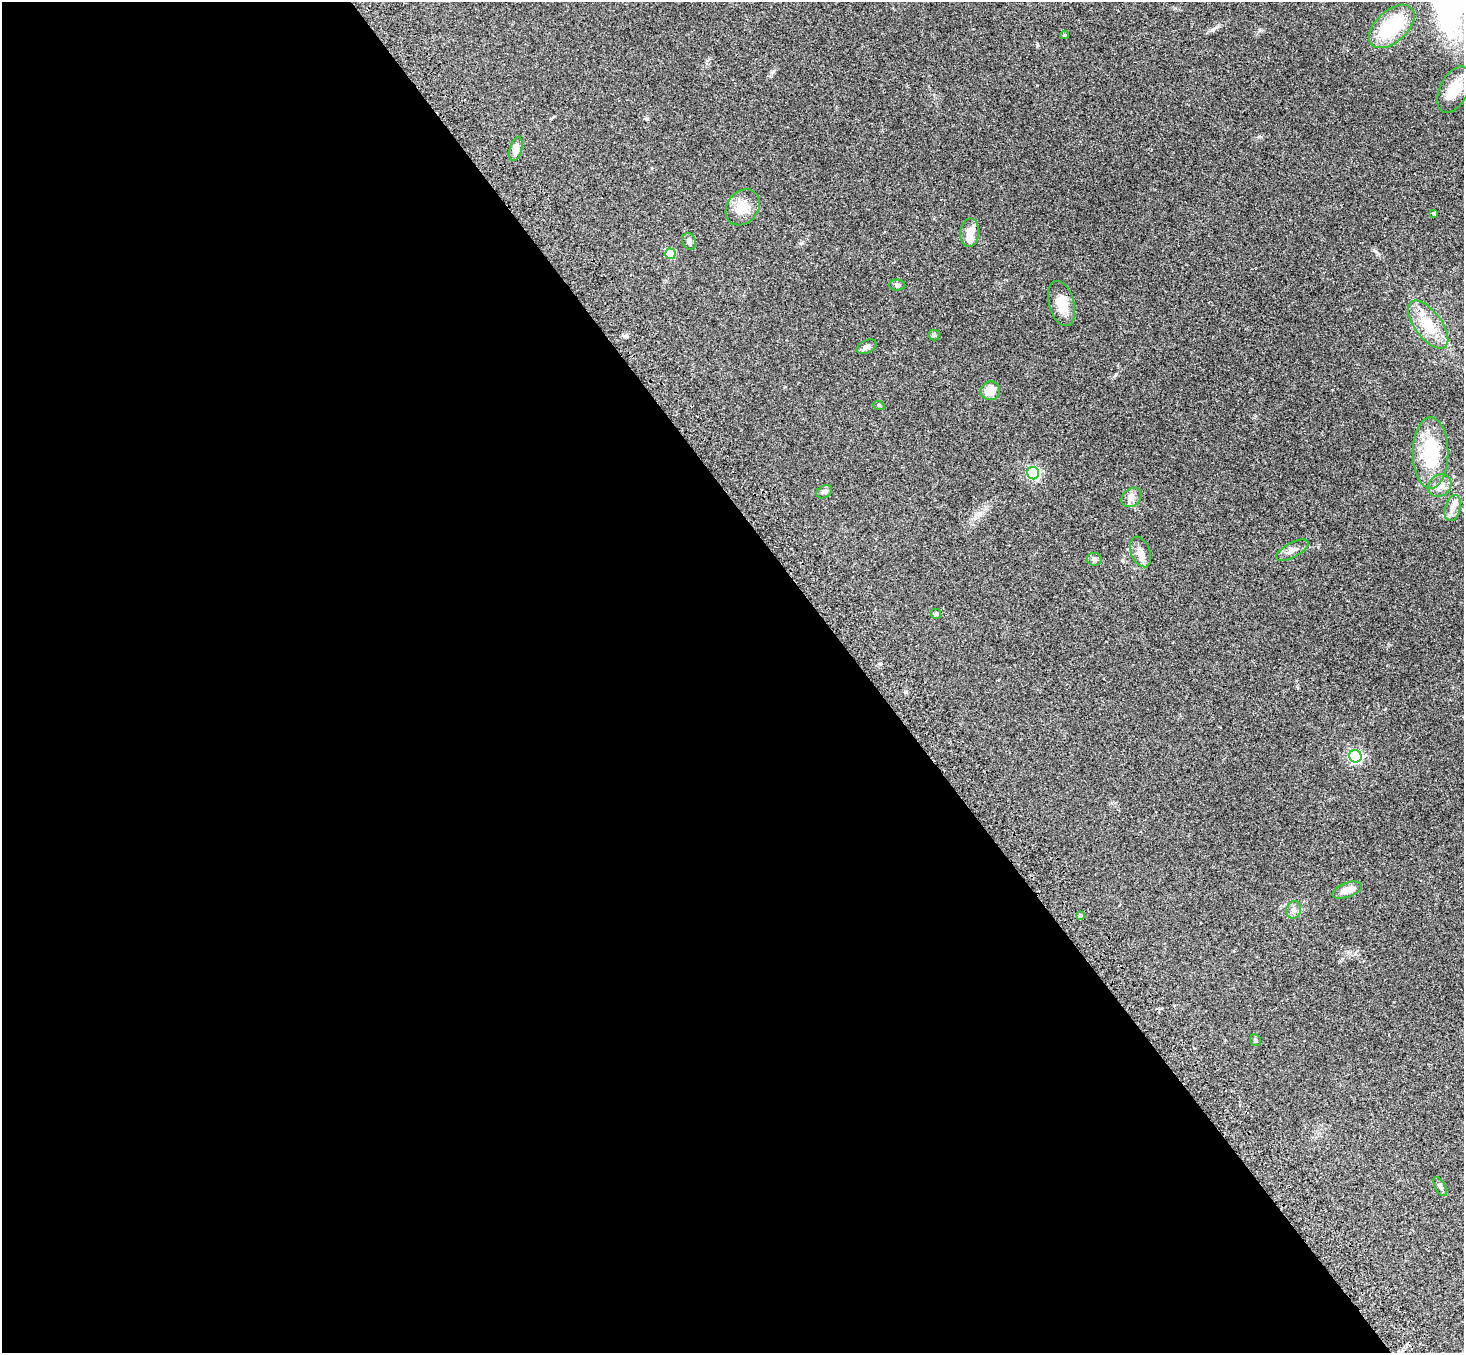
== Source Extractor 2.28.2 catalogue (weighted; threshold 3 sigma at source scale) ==
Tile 9 of 4 x 4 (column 1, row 3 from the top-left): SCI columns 82-1543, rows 1705-3055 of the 6010 x 5974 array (HDU 1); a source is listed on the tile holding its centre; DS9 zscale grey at full resolution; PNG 1466 x 1355 px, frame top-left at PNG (2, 2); each listed source drawn as its Kron ellipse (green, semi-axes under 4 px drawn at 4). Shown black and unused: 59% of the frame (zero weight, under 3 of 4 exposures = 5% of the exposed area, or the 3 px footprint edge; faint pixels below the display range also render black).
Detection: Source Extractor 2.28.2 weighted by HDU 2 'WHT'; one run over the whole footprint, this tile lists its part. Background 0.204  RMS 0.0084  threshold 0.0379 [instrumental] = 3 sigma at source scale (4.5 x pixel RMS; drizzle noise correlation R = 1.50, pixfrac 1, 0.05/0.05 arcsec/px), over >= 5 px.
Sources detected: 35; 1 inside a brighter object's white glare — neither listed nor drawn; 2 inside a brighter listed object's ellipse — not listed separately; the other 32 listed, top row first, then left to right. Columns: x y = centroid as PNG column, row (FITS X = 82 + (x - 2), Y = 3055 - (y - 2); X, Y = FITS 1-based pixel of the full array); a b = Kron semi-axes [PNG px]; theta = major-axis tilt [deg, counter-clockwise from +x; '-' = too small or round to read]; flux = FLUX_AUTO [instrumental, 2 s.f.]
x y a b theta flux
1392 26 27 16 42 52
1065 35 4 3 - 0.92
1454 90 25 14 64 18
516 149 12 6 74 5.1
743 207 19 15 52 13
1434 213 4 3 - 1
970 233 14 9 84 7.5
689 241 8 6 -71 2.6
670 254 5 5 - 26
897 285 8 5 -1 2
1061 303 23 12 -74 14
1428 325 28 13 -53 22
934 335 5 5 - 1.2
866 347 10 6 25 2.9
990 391 9 9 - 9.9
879 406 6 3 -20 0.97
1431 453 36 18 -90 44
1033 473 6 6 - 97
1440 485 12 10 42 7.8
824 492 8 6 30 2.2
1131 497 11 8 43 4.7
1453 508 13 7 75 5
1292 550 18 7 28 4.7
1140 552 16 9 -68 6.8
1094 559 7 6 - 2.2
936 614 5 5 - 1.4
1355 756 6 6 - 120
1347 890 15 7 20 7.4
1294 910 9 7 74 3.5
1080 915 4 4 - 1.7
1255 1040 6 5 - 1.3
1440 1187 10 5 -62 2.1
Unlisted compact peaks at least as high as the median listed source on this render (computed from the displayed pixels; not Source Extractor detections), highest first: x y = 1375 251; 801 243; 1037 45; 1259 136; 647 119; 772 72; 906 692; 1259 30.